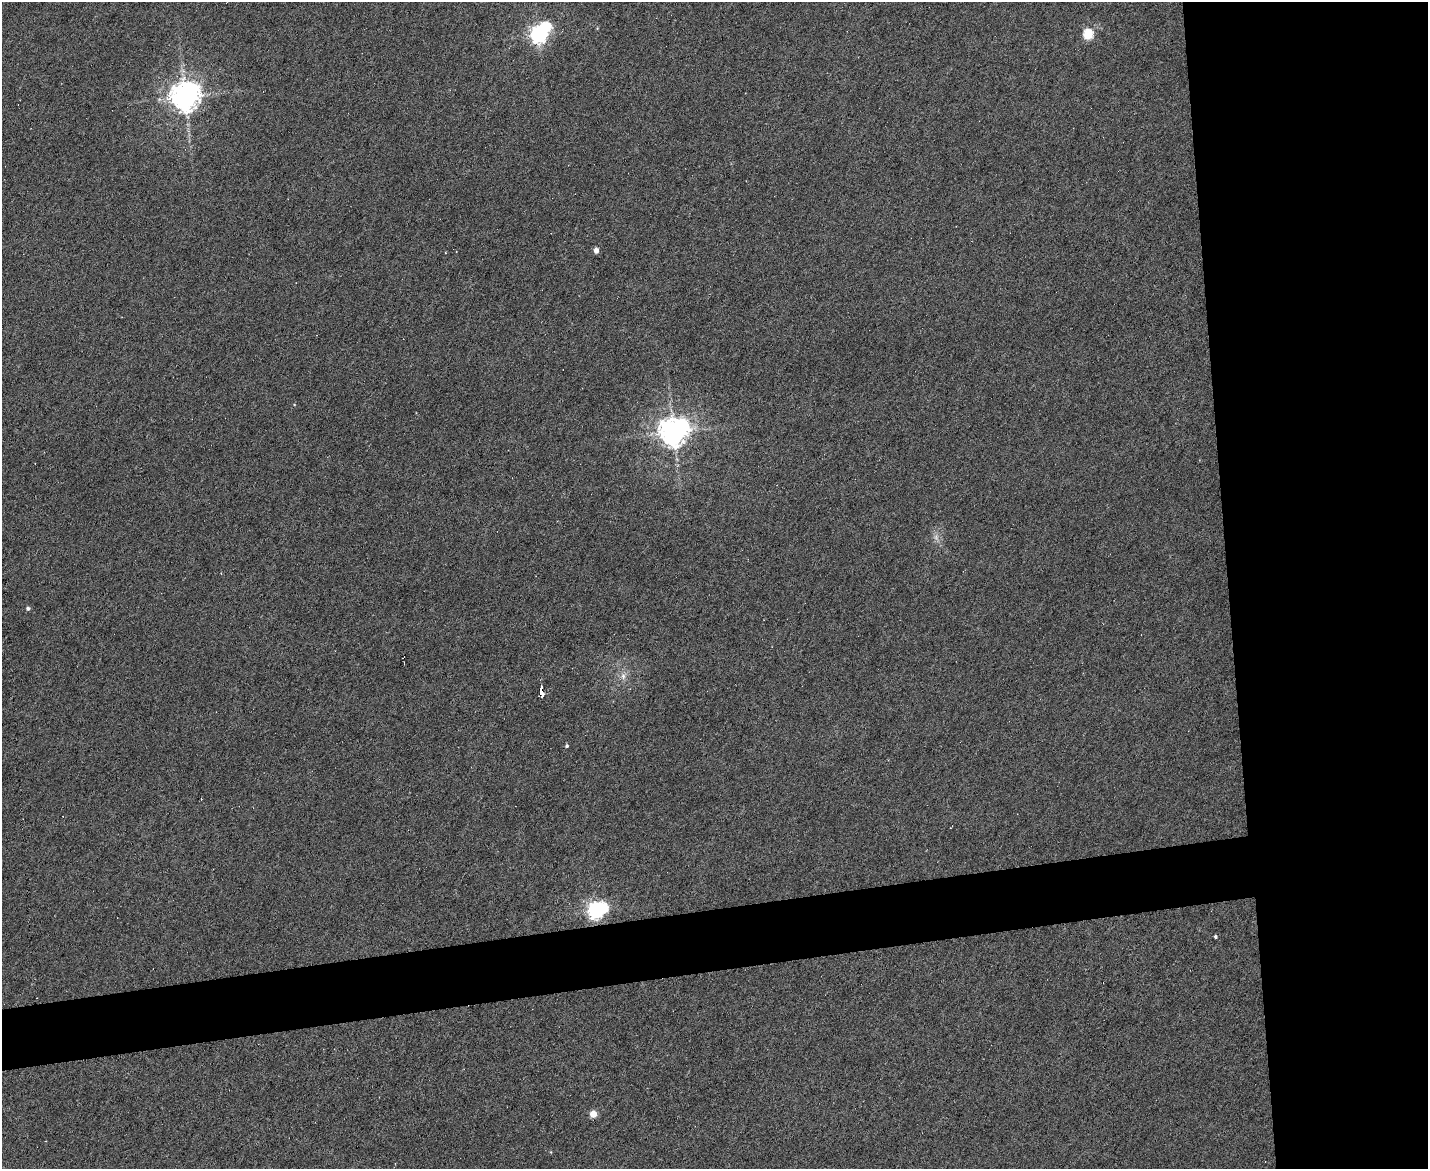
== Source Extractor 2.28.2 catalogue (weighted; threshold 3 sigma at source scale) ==
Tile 6 of 3 x 4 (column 3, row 2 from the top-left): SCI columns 3092-4517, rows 2337-3503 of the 4649 x 4671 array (HDU 1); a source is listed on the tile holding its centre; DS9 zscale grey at full resolution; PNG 1430 x 1171 px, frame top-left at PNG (2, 2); no overlay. Shown black and unused: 19% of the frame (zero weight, under 4 of 8 exposures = <1% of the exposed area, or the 3 px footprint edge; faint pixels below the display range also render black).
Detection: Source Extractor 2.28.2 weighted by HDU 2 'WHT'; one run over the whole footprint, this tile lists its part. Background 0.00302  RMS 0.004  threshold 0.0164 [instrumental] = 3 sigma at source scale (4.09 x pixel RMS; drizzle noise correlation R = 1.36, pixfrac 0.8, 0.05/0.05 arcsec/px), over >= 5 px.
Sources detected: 12; all 12 listed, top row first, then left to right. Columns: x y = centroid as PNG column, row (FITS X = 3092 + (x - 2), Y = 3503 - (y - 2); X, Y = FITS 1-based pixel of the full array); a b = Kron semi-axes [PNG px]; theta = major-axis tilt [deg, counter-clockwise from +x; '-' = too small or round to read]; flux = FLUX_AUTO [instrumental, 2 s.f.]
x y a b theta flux
538 34 9 7 52 150
1088 34 6 5 - 22
185 97 9 8 - 520
596 250 5 4 - 2.2
673 432 10 8 39 520
28 608 4 4 - 0.75
623 676 8 6 -90 1.6
541 692 10 4 -80 8.8
567 746 5 4 - 0.58
596 910 8 7 - 140
1215 937 4 3 - 0.52
593 1114 5 5 - 7.2
Overlapping masked pixels (flux is a lower limit): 1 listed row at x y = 541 692